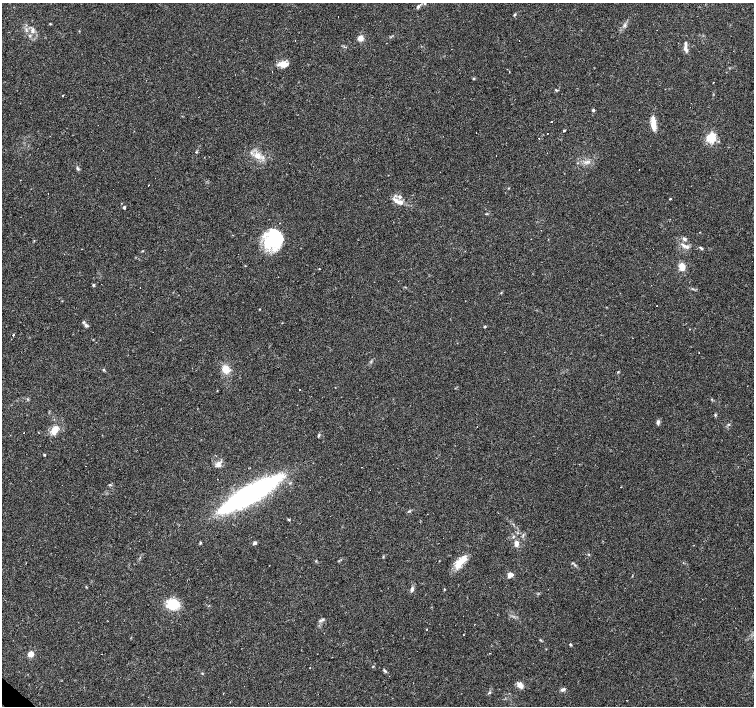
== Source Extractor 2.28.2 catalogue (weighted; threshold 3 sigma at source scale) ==
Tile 7 of 4 x 4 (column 3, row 2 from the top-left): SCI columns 3009-4511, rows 2978-4385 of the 6017 x 6019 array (HDU 1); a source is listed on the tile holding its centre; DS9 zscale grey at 2 x 2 block average (1 PNG px = mean of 2 x 2 image px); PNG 756 x 708 px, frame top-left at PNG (2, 3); no overlay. Shown black and unused: <1% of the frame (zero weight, under 2 of 3 exposures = <1% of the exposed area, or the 3 px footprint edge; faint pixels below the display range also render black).
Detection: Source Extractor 2.28.2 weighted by HDU 2 'WHT'; one run over the whole footprint, this tile lists its part. Background 0.0781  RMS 0.006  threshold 0.027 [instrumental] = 3 sigma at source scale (4.5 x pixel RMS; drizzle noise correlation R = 1.50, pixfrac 1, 0.0396/0.0396 arcsec/px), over >= 5 px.
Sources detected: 105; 19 cosmic-ray / hot-pixel residue — not listed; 7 inside a brighter listed object's ellipse — not listed separately; the other 79 listed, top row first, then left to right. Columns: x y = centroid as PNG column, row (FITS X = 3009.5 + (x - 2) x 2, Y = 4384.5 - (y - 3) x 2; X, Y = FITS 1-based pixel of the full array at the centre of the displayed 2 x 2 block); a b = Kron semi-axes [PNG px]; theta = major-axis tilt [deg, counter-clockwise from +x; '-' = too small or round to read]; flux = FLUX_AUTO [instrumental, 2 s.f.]
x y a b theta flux
425 4 3 3 - 1.3
418 6 4 4 - 2.3
515 14 4 3 - 1.7
50 24 3 2 - 1
625 25 4 3 - 2.1
32 31 8 4 78 5.2
360 38 3 3 - 29
685 47 11 4 83 5.5
283 64 10 8 17 10
474 79 4 3 - 1.4
713 82 2 2 - 1.1
556 90 4 3 - 1.2
62 95 2 2 - 0.65
593 110 3 3 - 2.6
551 121 2 2 - 1.3
653 124 18 5 -87 13
564 130 2 2 - 24
547 133 2 2 - 40
711 138 4 3 - 120
196 152 4 2 - 1
257 156 7 7 - 11
577 163 3 2 - 0.87
77 168 6 3 -66 2.3
639 169 2 2 - 1.2
148 185 2 2 - 1.4
508 188 3 2 - 0.74
400 197 5 3 - 2.8
670 199 3 2 - 0.94
396 201 9 5 -46 7.8
124 207 3 2 - 2.9
700 232 2 2 - 0.59
684 239 6 4 -39 3.2
274 240 24 21 -24 66
684 245 10 4 -36 5.7
701 248 5 3 - 1.9
142 251 4 2 - 0.94
682 267 8 5 -72 14
319 269 3 2 - 0.6
93 285 3 3 - 1.7
260 309 3 2 - 0.61
86 325 5 4 - 2.7
485 326 3 3 - 1.5
689 329 2 2 - 0.69
13 335 2 2 - 2.6
225 369 9 7 -70 14
104 370 4 3 - 1.3
618 372 3 2 - 0.89
715 415 3 3 - 1.3
658 422 6 4 74 3
54 430 9 5 61 19
24 433 2 2 - 1.6
44 455 3 3 - 1.2
218 465 8 6 17 6.1
110 485 4 2 - 1.3
250 494 62 13 30 330
409 511 4 2 - 1.3
289 520 4 2 - 1.1
200 543 4 2 - 1.3
254 543 5 3 - 2.4
516 544 7 5 -86 6.3
589 554 3 3 - 1
383 557 3 2 - 0.94
461 561 25 8 54 20
573 563 4 2 - 1.2
510 574 7 5 -9 5.3
412 589 6 3 82 4
444 590 3 2 - 0.92
173 604 10 8 -27 42
322 619 3 3 - 1.9
427 629 2 2 - 1.1
463 635 2 2 - 0.75
570 645 4 2 - 1.2
30 654 3 3 - 32
102 654 2 2 - 0.67
385 671 7 2 -44 2.1
520 685 8 6 -47 7.8
562 690 4 4 - 2.8
489 692 5 3 - 1.6
223 693 2 2 - 0.56
Diffuse or blended objects may show on this block-average render without a row.